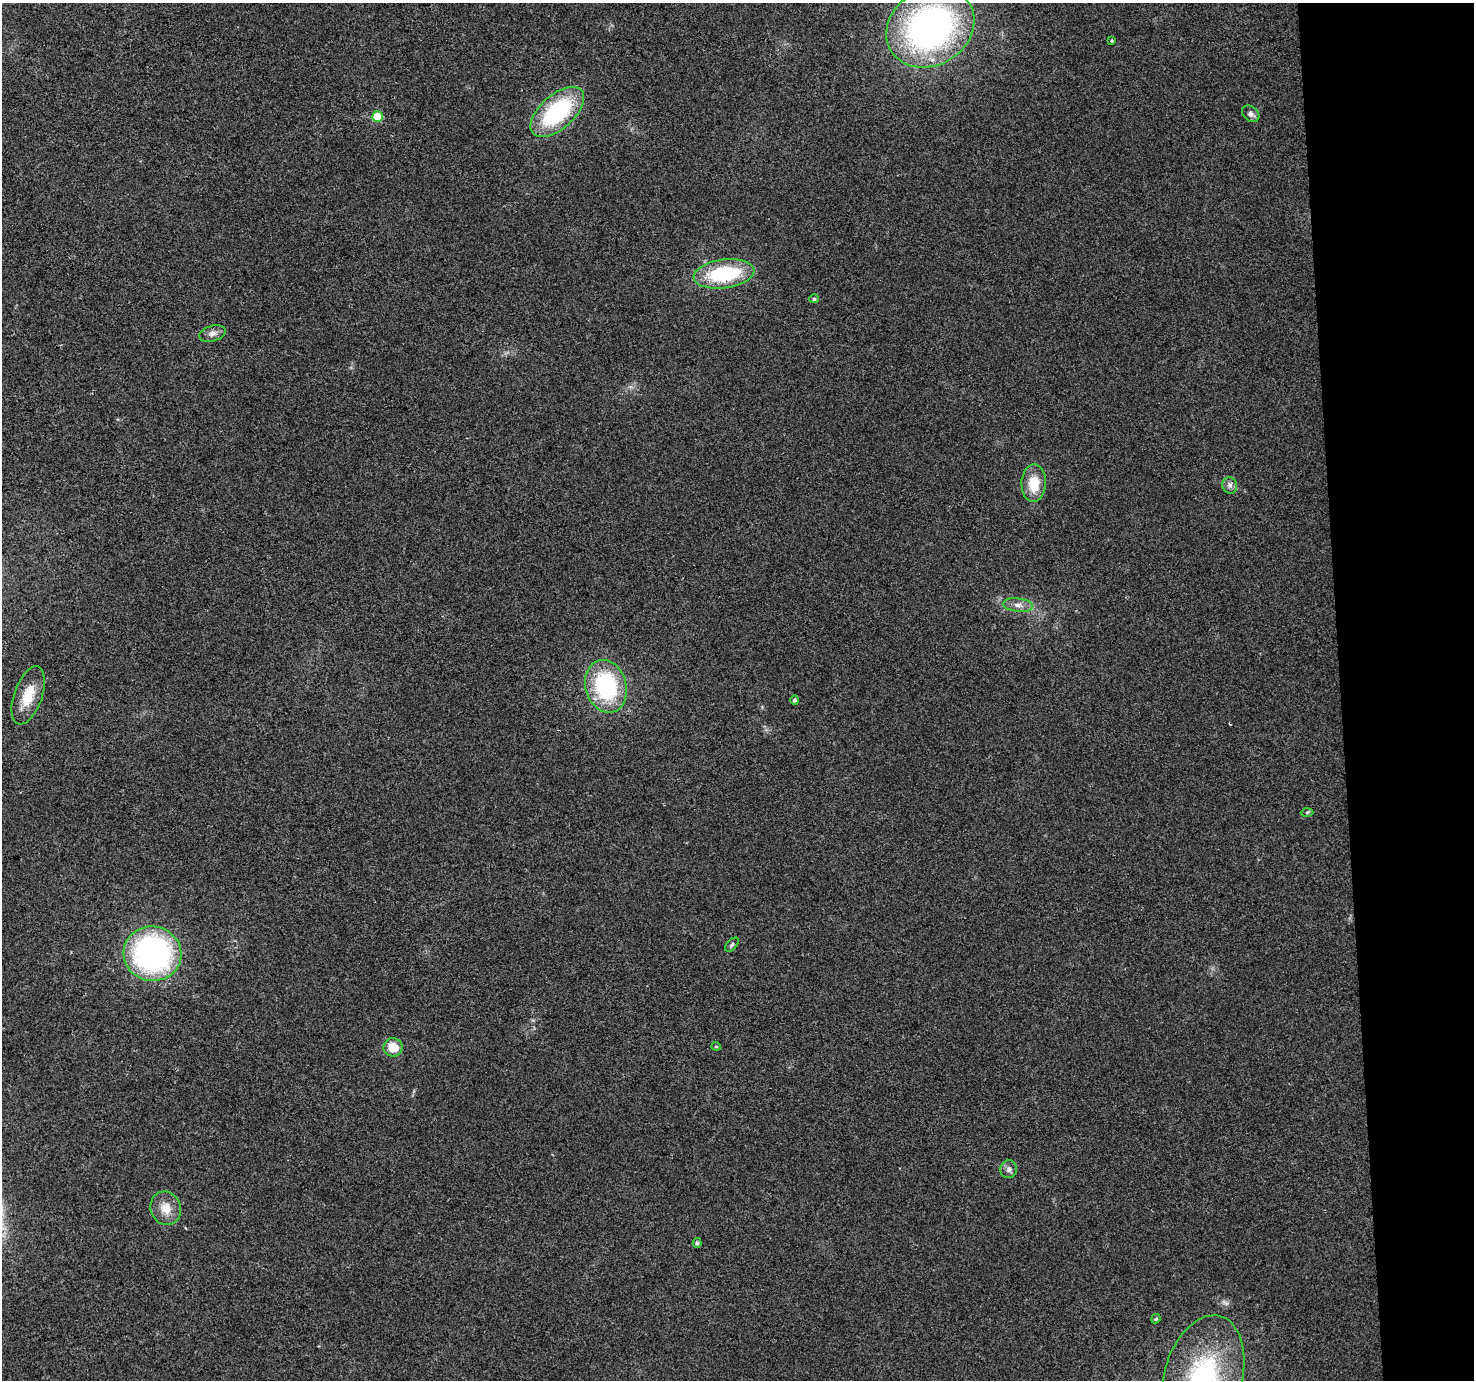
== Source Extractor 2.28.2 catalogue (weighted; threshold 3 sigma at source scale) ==
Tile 6 of 3 x 3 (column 3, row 2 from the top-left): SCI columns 2946-4417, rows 1403-2780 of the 4417 x 4158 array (HDU 1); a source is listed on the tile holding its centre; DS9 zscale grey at full resolution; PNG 1476 x 1382 px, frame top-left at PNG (2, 3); each listed source drawn as its Kron ellipse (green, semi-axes under 4 px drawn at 4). Shown black and unused: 9% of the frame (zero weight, under 2 of 3 exposures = <1% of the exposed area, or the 3 px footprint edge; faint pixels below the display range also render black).
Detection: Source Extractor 2.28.2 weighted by HDU 2 'WHT'; one run over the whole footprint, this tile lists its part. Background 0.0484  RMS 0.0068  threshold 0.0304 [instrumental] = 3 sigma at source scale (4.5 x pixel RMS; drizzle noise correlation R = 1.50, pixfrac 1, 0.0396/0.0396 arcsec/px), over >= 5 px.
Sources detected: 25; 1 cosmic-ray / hot-pixel residue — neither listed nor drawn; the other 24 listed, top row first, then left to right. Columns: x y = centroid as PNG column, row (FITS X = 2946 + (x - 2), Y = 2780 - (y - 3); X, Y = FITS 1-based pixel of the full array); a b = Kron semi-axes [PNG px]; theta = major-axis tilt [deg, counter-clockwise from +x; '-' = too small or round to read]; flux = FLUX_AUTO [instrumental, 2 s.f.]
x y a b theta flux
930 27 46 38 31 250
1112 40 3 3 - 4.2
557 112 32 17 42 74
1251 114 9 7 -39 2.8
377 117 5 5 - 25
724 274 30 14 8 56
814 299 5 4 - 1.3
212 334 13 7 17 3.6
1034 483 19 12 88 16
1230 485 8 7 - 2.6
1018 605 15 6 -6 4.3
606 686 27 20 -74 71
28 695 30 14 71 16
795 700 5 4 - 1.3
1307 812 6 4 2 0.84
732 945 8 5 45 1.4
152 954 29 27 -10 170
716 1046 4 4 - 0.84
393 1047 9 9 - 11
1009 1169 9 8 - 2.8
166 1208 17 15 -66 10
697 1243 5 4 - 1.4
1156 1319 5 4 - 0.93
1203 1378 64 39 74 120
Isophote crosses this tile's border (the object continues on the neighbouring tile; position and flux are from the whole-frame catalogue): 1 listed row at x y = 1203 1378